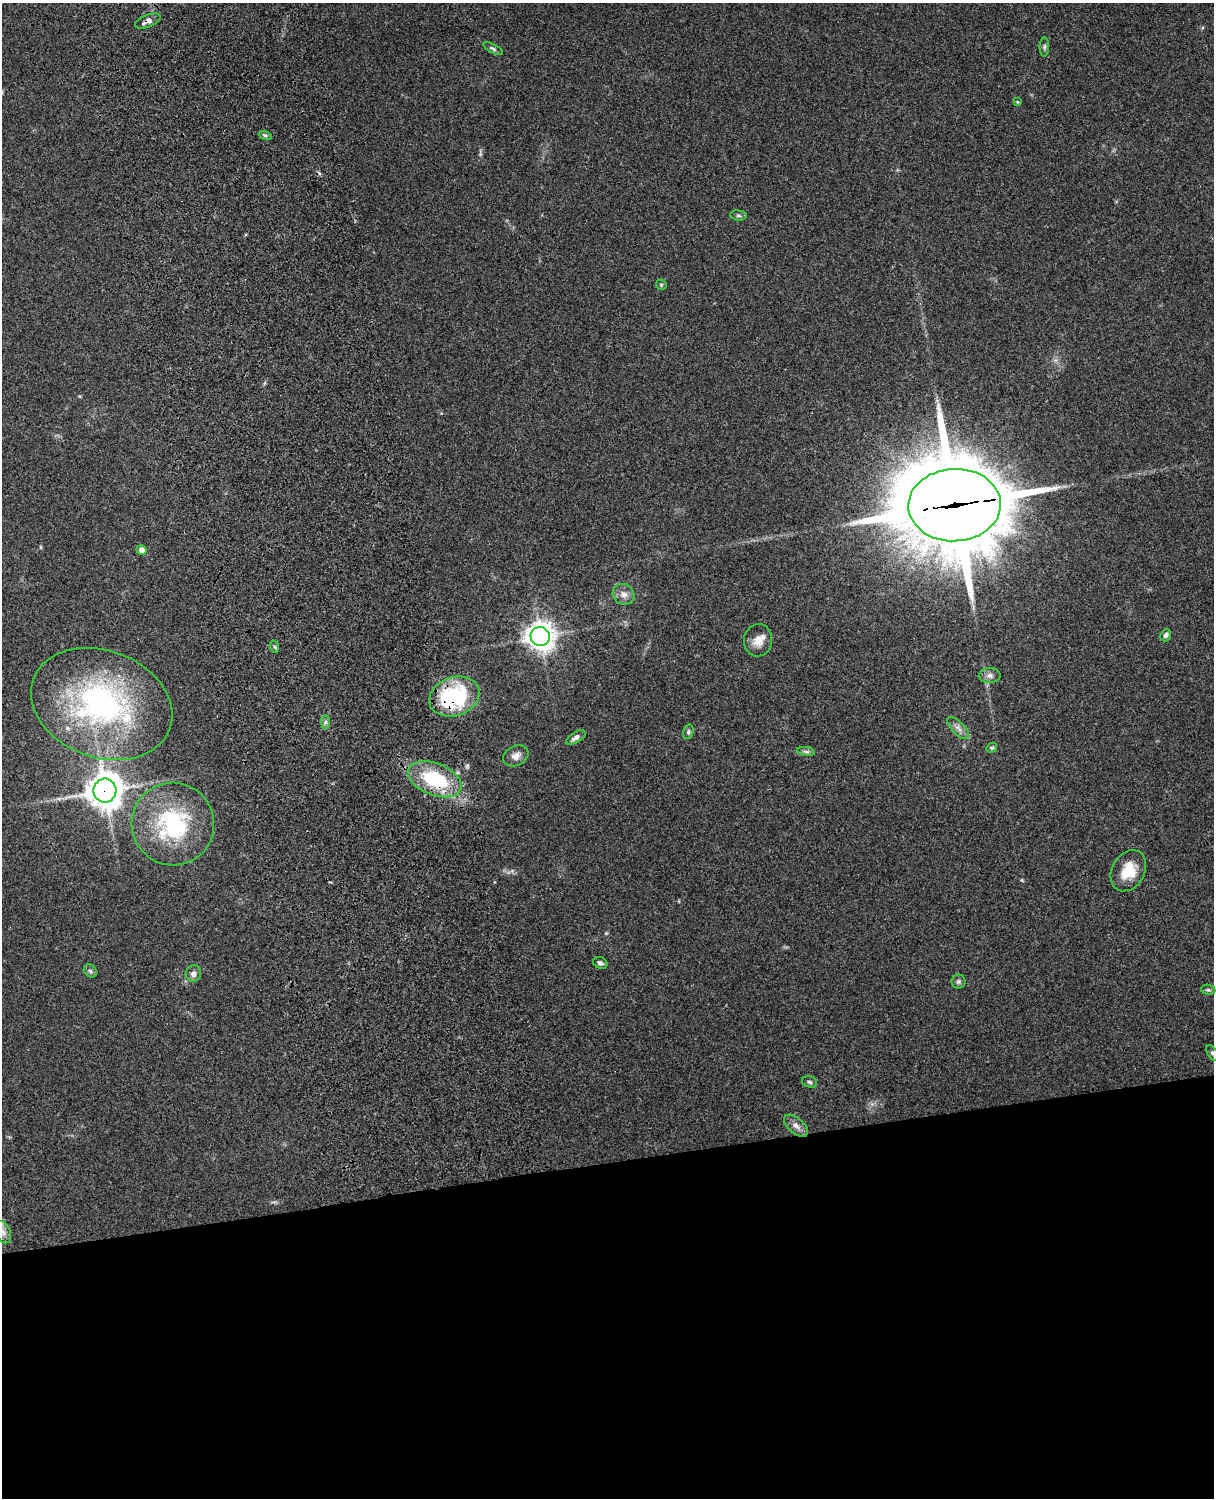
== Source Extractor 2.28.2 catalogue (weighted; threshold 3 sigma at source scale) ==
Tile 11 of 4 x 3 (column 3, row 3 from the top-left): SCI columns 2544-3755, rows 165-1660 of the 5088 x 4928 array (HDU 1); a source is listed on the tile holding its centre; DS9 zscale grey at full resolution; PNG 1216 x 1500 px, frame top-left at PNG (2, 3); each listed source drawn as its Kron ellipse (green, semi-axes under 4 px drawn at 4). Shown black and unused: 22% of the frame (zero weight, under 3 of 4 exposures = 6% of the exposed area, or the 3 px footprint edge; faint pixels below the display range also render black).
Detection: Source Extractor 2.28.2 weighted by HDU 2 'WHT'; one run over the whole footprint, this tile lists its part. Background 0.216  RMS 0.0084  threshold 0.0376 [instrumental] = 3 sigma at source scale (4.5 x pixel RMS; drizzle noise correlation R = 1.50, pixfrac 1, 0.05/0.05 arcsec/px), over >= 5 px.
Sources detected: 38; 1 cosmic-ray / hot-pixel residue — neither listed nor drawn; the other 37 listed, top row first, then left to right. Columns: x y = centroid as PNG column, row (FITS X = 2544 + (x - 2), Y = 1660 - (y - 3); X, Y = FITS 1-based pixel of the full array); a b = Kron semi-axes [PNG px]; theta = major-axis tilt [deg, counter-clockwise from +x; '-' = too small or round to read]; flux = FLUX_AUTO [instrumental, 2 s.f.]
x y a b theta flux
148 21 13 6 22 4.4
1044 47 9 5 89 2
493 49 11 4 -29 1.7
1017 102 4 3 - 0.87
265 135 6 4 -18 1.3
738 215 8 5 -7 1.8
661 285 6 5 - 1.1
955 505 46 36 2 11000
141 550 5 4 - 4.7
624 594 11 10 - 5.3
1166 635 6 5 - 2.4
540 636 9 9 - 870
758 640 16 14 82 9.3
275 647 6 4 -70 1.3
990 675 11 7 -1 3.6
454 697 26 19 19 83
102 704 73 53 -21 200
326 722 7 4 90 1.8
958 728 14 6 -46 4.2
688 732 7 5 73 1.6
576 737 11 5 32 3.2
992 748 5 4 - 1.3
806 751 9 4 -9 2.1
516 756 13 10 26 5.5
435 779 28 16 -22 59
105 791 12 11 - 1400
173 824 41 41 - 87
1128 871 22 16 60 20
600 963 7 5 -22 2.4
90 971 7 5 -45 1.8
193 973 8 7 - 3.6
958 981 7 7 - 2
1208 990 7 5 -7 1.7
1212 1053 8 5 -57 1.8
810 1082 8 5 -18 1.9
796 1126 14 7 -40 5.5
3 1232 12 7 -66 4.2
Overlapping masked pixels (flux is a lower limit): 5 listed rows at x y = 148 21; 955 505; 454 697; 435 779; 105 791
Isophote crosses this tile's border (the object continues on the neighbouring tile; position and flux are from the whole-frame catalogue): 1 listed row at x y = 1212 1053